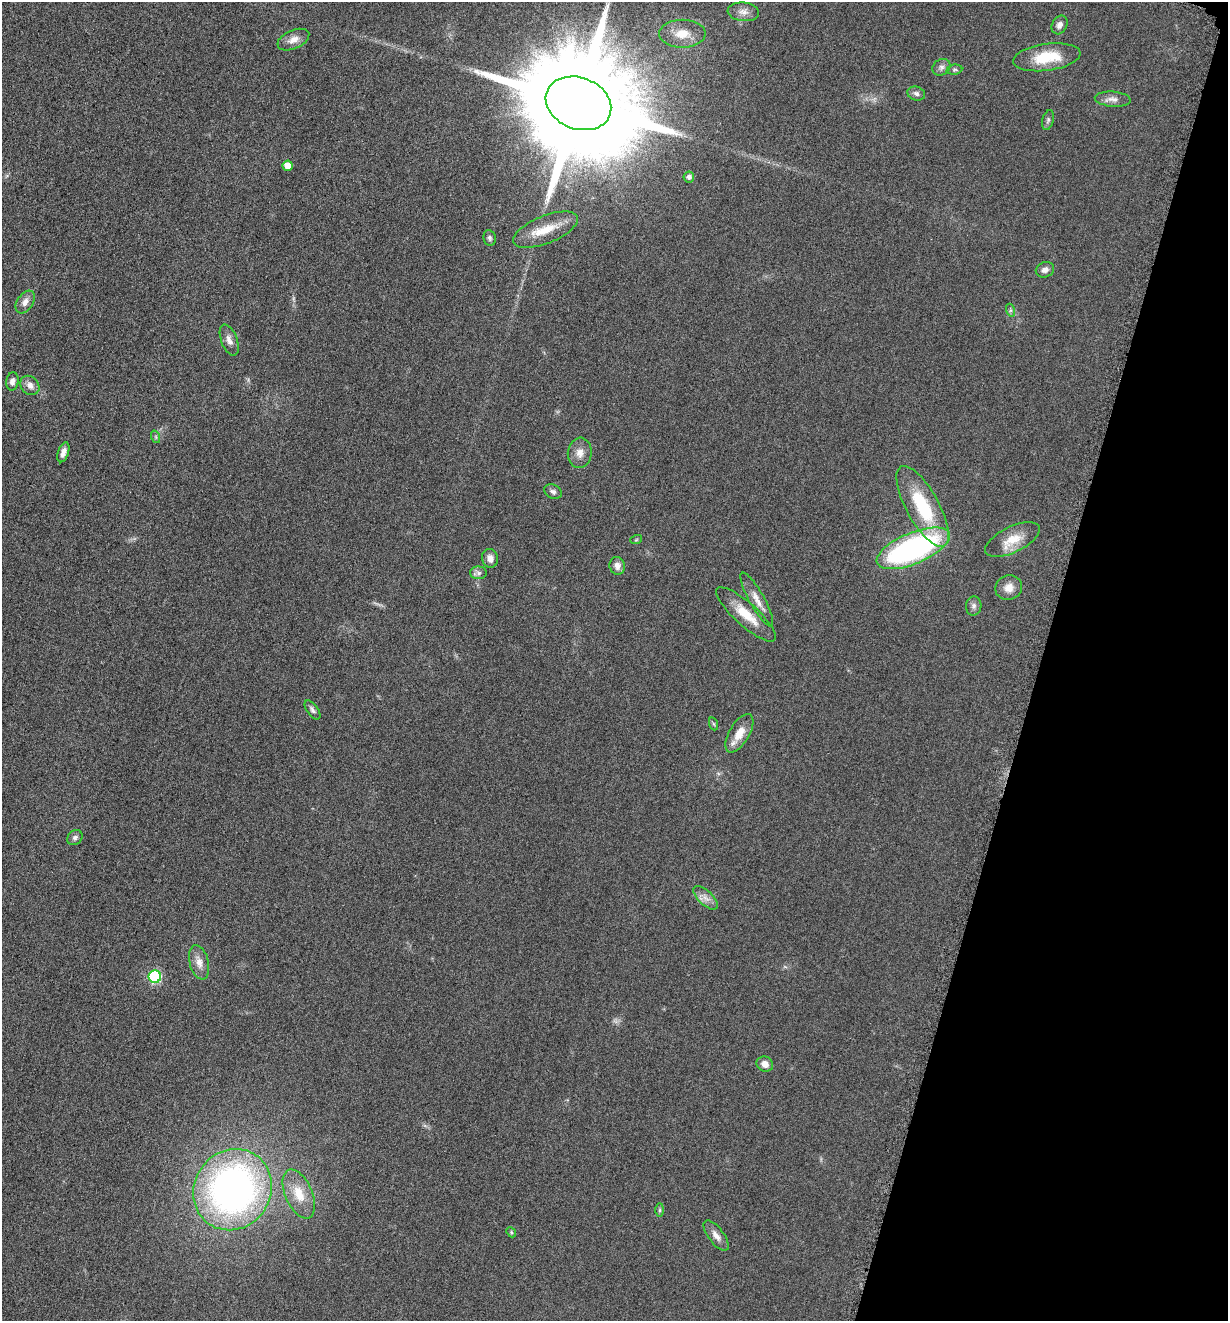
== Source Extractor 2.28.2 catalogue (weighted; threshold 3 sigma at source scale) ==
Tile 8 of 4 x 4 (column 4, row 2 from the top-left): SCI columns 3958-5183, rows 2651-3969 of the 5322 x 5306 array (HDU 1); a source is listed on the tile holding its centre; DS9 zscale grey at full resolution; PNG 1230 x 1323 px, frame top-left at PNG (2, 2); each listed source drawn as its Kron ellipse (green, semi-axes under 4 px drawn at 4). Shown black and unused: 15% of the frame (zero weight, under 3 of 6 exposures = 2% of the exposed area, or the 3 px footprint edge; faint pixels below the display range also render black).
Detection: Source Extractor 2.28.2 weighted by HDU 2 'WHT'; one run over the whole footprint, this tile lists its part. Background 0.0753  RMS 0.0097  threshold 0.0395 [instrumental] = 3 sigma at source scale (4.09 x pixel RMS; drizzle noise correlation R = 1.36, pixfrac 0.8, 0.05/0.05 arcsec/px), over >= 5 px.
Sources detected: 50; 1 inside a brighter listed object's ellipse — not listed separately; the other 49 listed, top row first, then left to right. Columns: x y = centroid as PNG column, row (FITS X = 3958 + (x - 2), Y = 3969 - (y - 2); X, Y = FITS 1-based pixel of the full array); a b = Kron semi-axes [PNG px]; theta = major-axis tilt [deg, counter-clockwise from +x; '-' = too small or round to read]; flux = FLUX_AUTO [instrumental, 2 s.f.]
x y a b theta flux
743 12 16 9 -6 6.7
1059 25 10 7 63 4.2
682 34 23 14 0 17
293 40 17 9 23 7.8
1047 57 34 13 8 31
941 67 9 7 34 3.7
954 70 8 5 6 1.7
916 93 9 7 -18 3.1
1113 99 18 7 -4 6
578 103 34 25 -21 33000
1048 120 10 5 75 2.3
287 166 5 5 - 10
689 177 5 5 - 3.3
545 230 34 14 22 23
490 238 8 6 -79 2.3
1045 270 9 7 21 4.4
25 302 12 8 56 5.9
1010 310 7 4 -72 1.8
229 340 16 8 -69 5.7
12 381 9 6 81 4.2
30 385 10 8 -46 5.4
156 437 6 4 -72 1.3
63 452 10 5 71 4.8
580 453 15 12 84 8.3
553 492 9 7 -26 3.1
923 506 45 16 -61 60
636 540 6 4 19 1
1012 540 30 13 26 18
913 548 39 15 23 200
490 558 9 8 - 5.3
617 566 9 7 -76 6
479 573 8 6 -1 2.9
1009 588 13 12 - 8.8
757 599 30 7 -61 9.9
974 606 9 8 - 3.2
746 614 38 11 -42 22
312 710 11 5 -54 3
714 724 7 4 -70 1.4
739 733 21 10 60 14
75 838 8 6 43 3
705 898 15 7 -43 6.2
199 962 17 9 -75 8.5
155 977 6 6 - 110
765 1064 8 7 - 6.2
233 1190 42 38 56 390
299 1194 26 13 -66 19
660 1210 7 4 89 1.6
511 1232 5 4 - 1.2
716 1236 18 7 -53 6.7